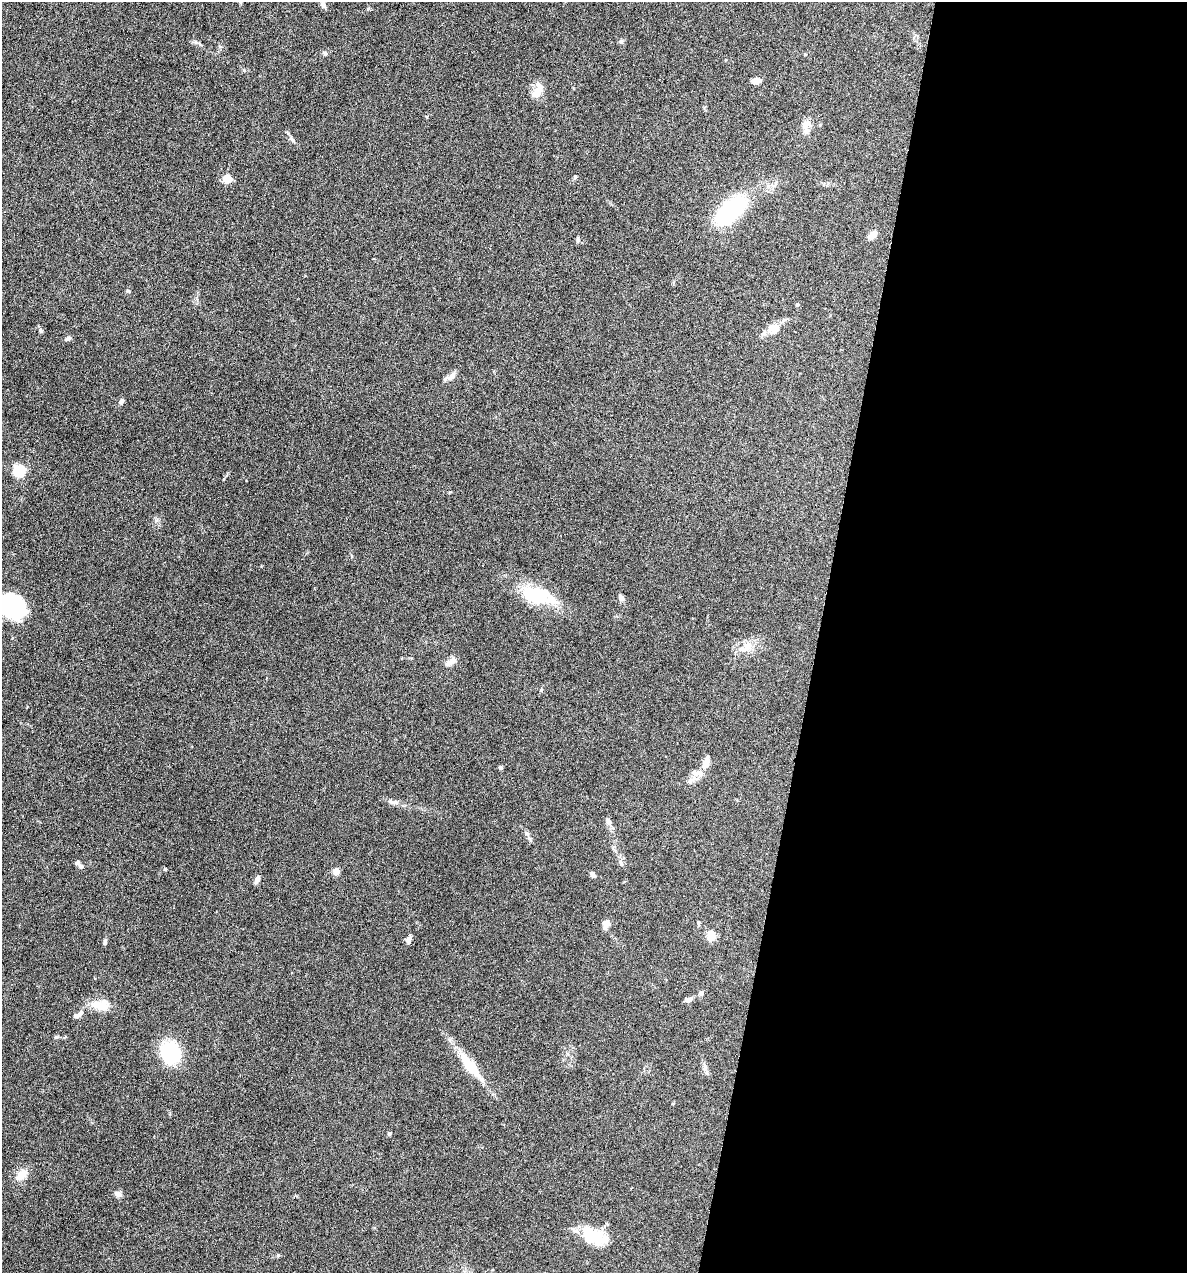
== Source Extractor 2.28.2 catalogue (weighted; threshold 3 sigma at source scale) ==
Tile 12 of 4 x 4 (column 4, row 3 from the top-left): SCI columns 3678-4862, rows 1272-2542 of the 5105 x 5085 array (HDU 1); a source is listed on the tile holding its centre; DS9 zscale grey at full resolution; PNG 1189 x 1275 px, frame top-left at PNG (2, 2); no overlay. Shown black and unused: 31% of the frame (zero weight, under 4 of 8 exposures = <1% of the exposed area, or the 3 px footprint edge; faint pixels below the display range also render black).
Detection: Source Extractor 2.28.2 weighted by HDU 2 'WHT'; one run over the whole footprint, this tile lists its part. Background 0.207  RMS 0.0064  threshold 0.0261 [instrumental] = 3 sigma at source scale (4.09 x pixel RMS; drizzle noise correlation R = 1.36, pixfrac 0.8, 0.05/0.05 arcsec/px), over >= 5 px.
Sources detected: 59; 1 inside a brighter object's white glare — not listed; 5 inside a brighter listed object's ellipse — not listed separately; the other 53 listed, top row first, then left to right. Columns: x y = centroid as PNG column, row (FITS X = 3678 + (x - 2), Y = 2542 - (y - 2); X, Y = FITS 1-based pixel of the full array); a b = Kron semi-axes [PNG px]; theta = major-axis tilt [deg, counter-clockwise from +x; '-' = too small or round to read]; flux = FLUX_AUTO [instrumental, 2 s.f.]
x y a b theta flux
323 4 8 6 -69 2
621 41 6 5 - 1.4
325 53 7 5 -32 1.4
805 54 5 4 - 0.51
756 80 9 5 4 4.6
536 93 17 10 43 5.7
807 124 15 8 57 4.2
292 139 10 5 -51 1.8
575 177 6 4 71 0.9
227 179 8 7 - 7.4
730 211 27 13 43 77
873 235 11 6 49 4.2
578 239 7 5 -83 1.1
128 291 6 3 -36 0.64
797 304 4 3 - 1.1
772 327 17 10 16 6.1
41 331 7 5 -74 0.96
68 338 7 5 24 1.6
451 377 16 7 40 3.1
122 401 8 5 39 1.2
19 470 6 5 - 80
537 596 49 19 -14 29
621 598 8 5 -61 2.3
12 605 23 20 -36 68
748 646 15 11 64 6.6
453 661 13 9 38 3
500 767 4 4 - 1.1
697 774 19 12 21 6.1
393 802 16 6 -9 2.8
608 821 10 7 -70 2.2
529 838 9 5 -55 1.5
621 863 9 4 -61 1.2
81 866 6 5 - 1.9
165 869 5 4 - 0.66
336 871 5 4 - 10
593 874 6 5 - 2.2
257 879 11 5 63 1.9
606 923 9 7 73 4.2
698 923 8 4 -85 0.88
711 935 5 5 - 27
409 940 9 6 65 2.3
105 942 8 4 81 1.3
701 993 6 6 - 1.3
688 1000 9 6 18 2.1
100 1005 25 12 -13 9.9
79 1014 13 6 48 2.6
170 1052 18 15 -69 43
470 1065 48 12 -52 18
389 1133 5 4 - 0.87
21 1174 16 10 46 6.5
118 1194 9 7 -32 2.4
593 1236 32 17 -25 20
278 1255 5 4 - 0.7
Isophote crosses this tile's border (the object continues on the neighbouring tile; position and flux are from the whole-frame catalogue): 1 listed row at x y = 12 605
Unlisted compact peaks at least as high as the median listed source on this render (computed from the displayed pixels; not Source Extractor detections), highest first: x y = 56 1037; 450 492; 244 70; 156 520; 541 690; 224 479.